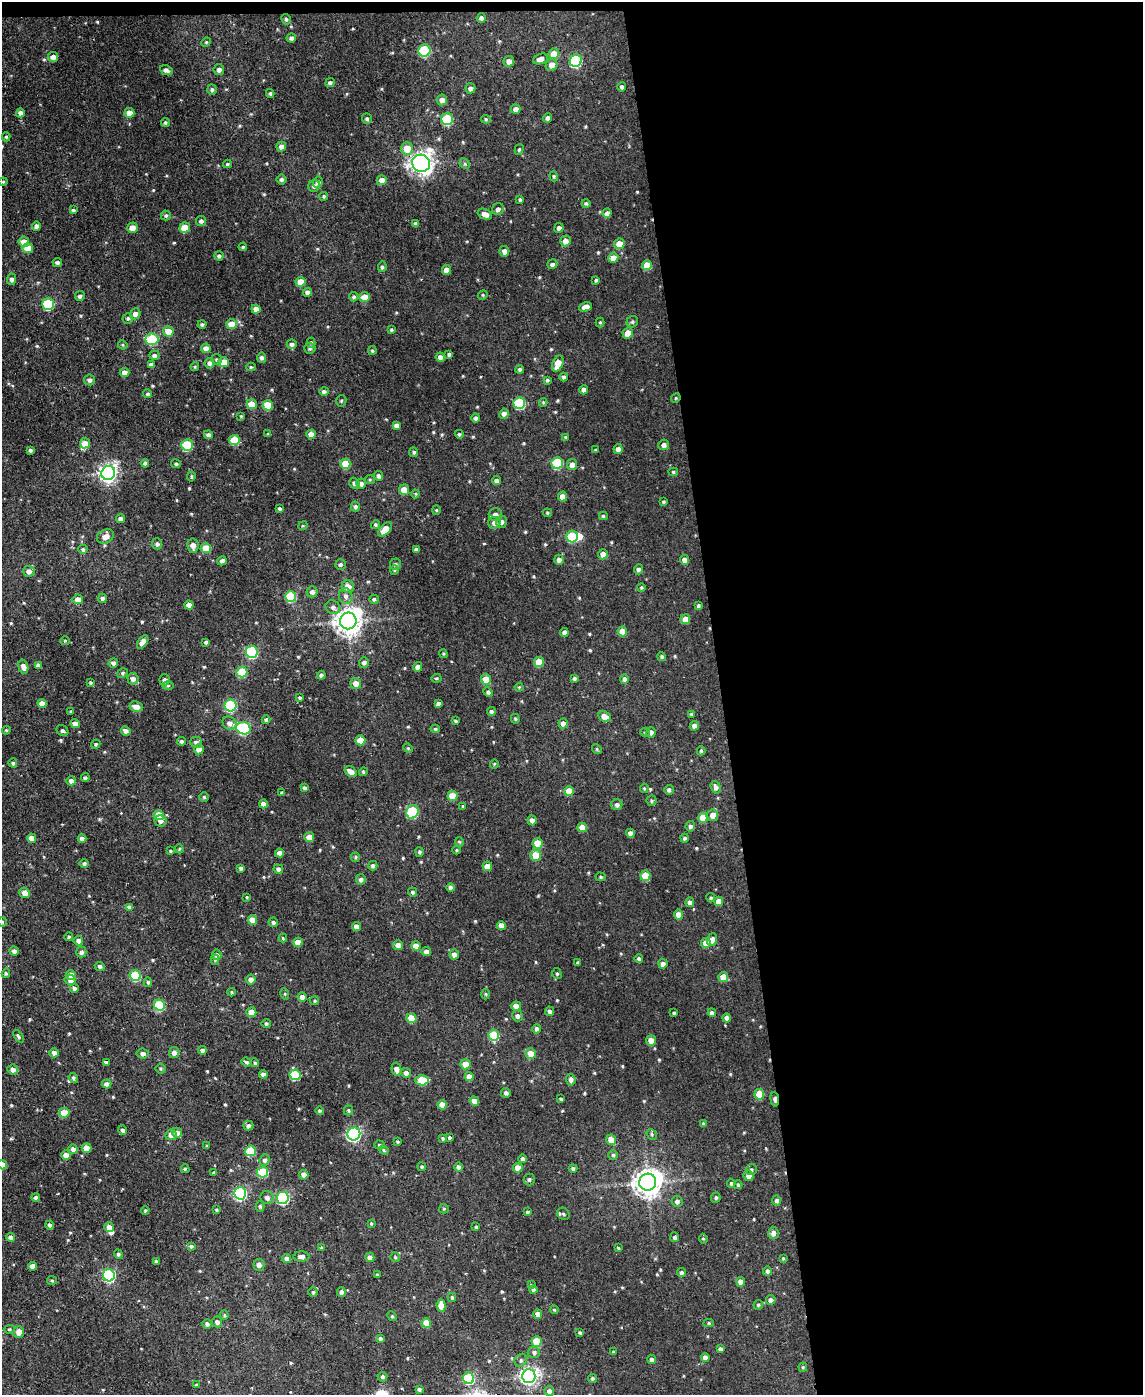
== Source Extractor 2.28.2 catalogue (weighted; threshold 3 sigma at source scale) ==
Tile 4 of 4 x 3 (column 4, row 1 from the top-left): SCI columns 3423-4563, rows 2912-4304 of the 4589 x 4550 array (HDU 1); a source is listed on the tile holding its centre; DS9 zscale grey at full resolution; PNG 1145 x 1397 px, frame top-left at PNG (2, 2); each listed source drawn as its Kron ellipse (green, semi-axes under 4 px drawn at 4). Shown black and unused: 37% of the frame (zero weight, under 2 of 3 exposures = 2% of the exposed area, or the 3 px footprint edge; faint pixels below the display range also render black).
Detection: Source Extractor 2.28.2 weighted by HDU 2 'WHT'; one run over the whole footprint, this tile lists its part. Background 0.00839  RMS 0.005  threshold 0.0223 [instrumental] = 3 sigma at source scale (4.5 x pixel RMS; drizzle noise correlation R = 1.50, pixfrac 1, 0.05/0.05 arcsec/px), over >= 5 px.
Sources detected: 592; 1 inside a brighter object's white glare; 1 cosmic-ray / hot-pixel residue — neither listed nor drawn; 2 inside a brighter listed object's ellipse — not listed separately; of the other 588, all 500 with FLUX_AUTO >= 0.506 (the completeness limit of this list) listed and drawn (88 fainter detections not listed), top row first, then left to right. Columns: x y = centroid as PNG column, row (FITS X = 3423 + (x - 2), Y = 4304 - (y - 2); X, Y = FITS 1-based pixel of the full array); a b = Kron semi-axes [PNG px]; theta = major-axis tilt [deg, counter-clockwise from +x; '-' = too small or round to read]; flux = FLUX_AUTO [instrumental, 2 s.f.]
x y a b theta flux
481 18 5 4 - 1.3
286 19 5 4 - 0.88
291 38 4 4 - 1.6
206 42 5 4 - 0.57
424 51 6 6 - 33
554 54 5 5 - 6.1
53 57 5 5 - 2.9
540 59 8 5 20 2.7
509 61 5 5 - 2.6
576 61 6 6 - 52
552 65 6 5 - 3
166 70 6 4 -26 1.5
219 70 5 5 - 1.7
330 83 5 4 - 1.1
622 87 5 4 - 1.1
470 88 5 5 - 1.6
212 90 5 4 - 1
270 93 4 3 - 0.71
442 100 5 5 - 2.8
516 109 5 5 - 2.2
20 113 4 4 - 1.6
129 113 5 5 - 4.5
548 118 5 4 - 1.6
367 119 5 5 - 0.96
447 119 6 6 - 29
486 119 5 4 - 0.57
165 122 5 4 - 0.82
6 137 4 4 - 0.63
281 147 5 5 - 2.3
407 149 6 6 - 8.2
519 150 5 4 - 0.82
421 163 9 8 - 360
227 164 4 3 - 0.67
465 164 6 4 -46 0.68
554 176 5 4 - 0.64
281 179 5 5 - 1.2
382 180 5 5 - 3.4
3 182 4 4 - 0.54
318 182 5 5 - 1.4
314 186 6 5 - 1.3
324 196 4 4 - 0.64
520 199 4 3 - 0.8
586 203 4 4 - 0.83
498 209 6 5 - 1.6
73 210 4 4 - 0.87
607 213 5 4 - 2.6
485 214 7 5 -24 2.8
166 215 5 5 - 0.91
201 221 5 5 - 1.4
416 224 4 4 - 1.8
36 226 5 4 - 1.2
132 228 5 5 - 4.4
185 228 5 5 - 9.5
559 228 5 4 - 1.7
565 241 5 5 - 2.5
24 242 5 5 - 4.4
619 244 5 5 - 5.7
243 247 4 4 - 0.81
28 248 5 5 - 8.6
504 251 5 5 - 2.3
219 256 4 4 - 1
613 258 5 5 - 3.9
57 263 5 4 - 1.2
552 264 5 4 - 1.3
647 265 5 5 - 5.9
382 267 5 4 - 0.92
447 270 5 4 - 3.3
12 279 6 4 89 1.5
596 280 4 3 - 0.73
300 282 5 5 - 5.1
308 292 4 4 - 2
483 295 5 4 - 0.65
80 296 5 5 - 1.3
354 297 4 4 - 0.96
365 297 5 5 - 5.2
48 304 6 6 - 33
586 307 6 4 20 4.3
256 309 4 4 - 3.4
135 314 5 5 - 2.2
128 318 5 5 - 1
600 322 5 4 - 0.59
632 322 6 5 - 0.89
202 324 4 4 - 0.86
231 324 5 5 - 7.2
391 330 4 3 - 0.66
168 331 5 5 - 6.8
628 333 5 5 - 4.9
152 339 6 5 - 23
311 343 5 4 - 0.65
292 344 5 5 - 1.7
123 345 5 4 - 0.53
206 348 5 5 - 3.2
310 348 5 5 - 1
372 351 4 3 - 0.68
449 354 4 4 - 0.9
154 355 5 4 - 1.4
440 357 4 4 - 1.9
262 358 5 4 - 1.3
216 359 5 5 - 0.77
224 362 5 5 - 7.9
209 363 5 5 - 1.5
558 364 8 5 67 6.6
151 365 4 4 - 1.6
195 367 4 3 - 0.54
251 367 5 4 - 0.67
520 369 4 4 - 0.87
124 373 5 4 - 3.6
564 377 4 4 - 1.1
89 380 5 5 - 1.6
547 380 4 4 - 0.81
584 390 4 4 - 2.2
324 391 5 4 - 1
148 394 4 4 - 0.78
676 398 5 4 - 0.62
341 401 6 5 - 0.71
543 402 4 4 - 0.53
519 403 6 5 - 33
252 404 5 5 - 6
268 405 5 5 - 10
504 414 5 4 - 2.6
241 416 4 4 - 0.53
476 418 4 4 - 1.3
396 425 4 4 - 2
268 434 4 4 - 0.54
311 434 5 4 - 4.9
459 434 4 4 - 0.77
208 435 4 4 - 1.5
565 437 3 3 - 0.51
234 440 5 5 - 13
85 443 5 5 - 4.1
187 445 6 5 - 27
664 445 5 5 - 2
618 449 5 4 - 2.4
30 450 4 4 - 0.96
595 450 3 3 - 0.55
414 452 5 4 - 0.88
145 463 4 4 - 1
557 463 6 5 - 28
176 464 5 4 - 0.81
345 464 5 5 - 10
572 465 5 5 - 2.6
673 472 5 4 - 0.68
108 473 7 7 - 210
191 476 5 4 - 0.64
378 476 5 4 - 1.2
370 480 5 4 - 0.58
496 481 4 4 - 1.5
354 483 5 5 - 1.5
361 484 5 5 - 1.8
404 490 5 5 - 5.1
415 494 4 4 - 0.52
562 497 5 4 - 4.2
663 502 4 4 - 0.72
355 507 5 4 - 1.2
280 508 4 3 - 0.94
436 510 4 4 - 0.58
547 513 4 4 - 0.68
495 514 6 6 - 2.1
603 516 4 4 - 0.72
121 519 4 4 - 1.7
501 522 6 5 - 1.7
494 523 6 6 - 2.1
375 525 4 4 - 0.85
303 526 4 3 - 0.52
385 529 8 5 49 6.1
105 536 9 6 25 3.6
572 536 6 5 - 22
157 544 5 5 - 1.5
193 545 7 5 -79 3
206 548 5 5 - 8.7
83 549 4 4 - 1
416 549 4 4 - 1.5
603 554 5 4 - 3
559 560 5 5 - 2.1
684 560 5 4 - 2.4
222 561 5 4 - 1.5
340 564 5 5 - 1.1
395 564 6 5 - 1.1
638 569 5 4 - 1.4
394 570 4 4 - 0.53
29 571 6 5 - 2.4
348 586 6 6 - 3.8
641 587 4 4 - 0.6
312 592 5 5 - 1.8
346 596 8 6 -74 2
291 597 5 5 - 23
103 598 5 4 - 1.5
78 599 5 5 - 4.1
374 599 5 4 - 0.94
189 605 4 4 - 3.8
698 606 4 3 - 0.83
333 607 7 6 - 1.6
685 619 5 5 - 3.6
348 621 8 8 - 510
622 631 5 4 - 5.6
564 632 4 4 - 1.9
65 641 5 4 - 0.53
143 642 8 4 55 3.7
206 642 4 3 - 0.89
252 652 6 6 - 46
443 654 4 3 - 0.52
662 657 4 4 - 0.9
364 662 5 5 - 1.6
539 662 5 5 - 8.7
113 663 4 4 - 1.7
38 665 4 4 - 1.5
23 667 7 4 -74 2.7
418 667 5 4 - 2.9
242 672 5 5 - 19
122 673 5 4 - 0.82
321 675 4 4 - 1.2
436 678 5 4 - 0.59
574 678 4 4 - 1.1
133 679 6 5 - 2.3
486 679 5 5 - 6.7
624 679 5 4 - 1.5
165 680 5 5 - 1.7
90 682 3 3 - 0.61
356 683 5 5 - 3.5
168 685 6 4 1 0.67
519 687 4 4 - 0.53
488 692 5 4 - 1
300 698 4 3 - 0.75
42 703 4 4 - 3.7
438 704 4 4 - 1.2
231 705 6 6 - 46
136 707 7 5 -10 3.3
71 711 3 3 - 0.59
491 711 4 4 - 0.97
691 714 4 4 - 0.63
605 717 6 5 - 4.3
515 719 5 4 - 0.64
266 720 4 4 - 1.2
455 721 4 3 - 0.8
229 723 7 6 - 2.1
563 723 5 4 - 2.7
75 724 4 4 - 3.9
694 726 5 4 - 2
243 728 7 6 - 60
435 729 4 4 - 0.73
6 730 4 4 - 0.59
62 731 6 5 - 1.2
126 731 5 4 - 2.2
645 732 5 4 - 0.61
651 732 5 4 - 1.9
360 740 5 5 - 7.6
182 741 4 4 - 1.1
196 742 6 5 - 1.5
96 744 5 4 - 0.86
408 748 5 4 - 0.58
199 749 5 5 - 3.1
597 749 5 4 - 0.66
701 751 4 4 - 0.72
13 763 4 4 - 0.78
494 764 4 4 - 0.57
351 772 7 4 -34 3.4
363 772 4 4 - 0.85
85 778 4 4 - 0.94
71 781 4 4 - 2.1
716 787 6 4 -72 1.7
305 788 4 3 - 1.2
644 788 5 4 - 0.6
669 790 5 4 - 1.3
569 791 5 5 - 7.7
282 793 4 4 - 0.66
452 796 5 5 - 10
204 797 5 5 - 0.65
651 801 5 5 - 0.77
263 804 4 4 - 3.3
617 805 5 5 - 1.5
463 806 4 4 - 0.53
412 812 7 6 - 34
159 815 5 5 - 10
713 815 6 5 - 3.1
703 818 5 4 - 6.8
532 820 5 4 - 2.3
161 821 6 5 - 2
690 826 5 4 - 1.2
582 827 5 4 - 5.2
630 833 4 4 - 3
309 837 5 5 - 4.8
32 838 4 4 - 3.3
684 838 4 4 - 0.94
82 839 4 4 - 2.5
459 842 5 4 - 0.59
538 843 5 5 - 10
179 849 4 3 - 0.57
457 850 4 4 - 0.56
170 851 4 3 - 0.61
420 852 5 4 - 0.92
279 853 4 4 - 2.5
536 855 5 5 - 8.3
355 857 5 4 - 0.61
84 863 5 4 - 1
373 866 5 4 - 1.3
487 866 5 4 - 4.1
241 868 4 3 - 1.2
278 869 5 4 - 1.6
645 876 5 5 - 12
601 877 5 4 - 0.73
361 879 5 5 - 1.7
450 888 4 4 - 1.5
413 892 4 4 - 0.9
25 893 5 5 - 3.2
247 897 3 3 - 0.53
711 898 4 4 - 0.69
719 901 5 4 - 4.6
690 902 5 4 - 1.8
130 907 4 4 - 1.9
679 915 5 4 - 4.5
252 920 5 4 - 5
2 922 5 3 - 0.53
273 922 5 5 - 1.3
501 925 4 4 - 3.3
357 927 4 4 - 2.9
69 937 4 4 - 0.83
283 938 4 4 - 0.66
712 940 6 5 - 2.6
78 941 5 4 - 1.8
298 942 4 4 - 5
706 943 5 5 - 4.7
398 945 5 5 - 2.4
416 946 5 4 - 4.9
14 951 5 4 - 1.6
81 952 5 5 - 1.5
426 952 5 4 - 2.2
454 954 5 4 - 2.3
217 955 5 5 - 1.8
639 959 4 4 - 1.3
215 960 5 4 - 0.82
577 963 3 3 - 0.71
663 964 4 4 - 2.4
100 966 5 4 - 1.3
6 973 5 4 - 0.72
557 974 5 4 - 0.69
71 975 5 5 - 3.8
135 976 5 5 - 23
723 977 5 5 - 7.2
251 979 5 4 - 2.7
70 980 5 5 - 2.7
148 982 5 4 - 0.73
74 988 4 4 - 1.5
232 992 4 4 - 0.58
285 994 6 3 -73 0.53
486 994 5 3 - 0.51
302 997 4 4 - 2.3
315 1001 4 4 - 0.64
159 1005 5 5 - 24
516 1006 5 4 - 4.9
549 1011 5 4 - 1.1
251 1012 5 5 - 4.8
674 1013 3 3 - 0.69
712 1013 4 4 - 1.7
517 1016 5 5 - 1.7
411 1018 5 5 - 9.1
726 1018 4 4 - 1.9
266 1023 5 4 - 0.85
537 1029 5 4 - 1.5
494 1035 5 5 - 22
18 1036 7 4 -52 0.82
651 1040 5 5 - 4.1
202 1050 4 4 - 1.9
54 1053 5 4 - 2.1
143 1053 6 5 - 1.8
174 1053 5 5 - 2.1
531 1054 5 5 - 6
106 1062 4 3 - 1.2
246 1062 5 4 - 0.87
255 1063 4 4 - 0.86
465 1064 5 5 - 6.1
160 1068 5 5 - 0.63
396 1069 7 5 -78 3.1
13 1070 5 5 - 2.2
406 1073 5 5 - 1.8
263 1074 4 4 - 2
295 1075 5 5 - 23
469 1077 4 4 - 4.3
73 1078 5 4 - 0.91
422 1080 6 5 - 16
571 1080 6 5 - 1.8
107 1084 5 4 - 2.1
506 1093 5 5 - 1.2
759 1094 5 5 - 11
561 1099 3 3 - 0.59
775 1099 7 3 -83 3.9
474 1101 5 4 - 3
442 1105 5 4 - 5.6
349 1110 5 4 - 0.81
320 1111 4 4 - 0.76
64 1113 5 5 - 8.6
703 1123 4 3 - 0.58
248 1126 5 5 - 1.3
123 1130 5 4 - 1.2
177 1133 5 5 - 2.8
354 1134 6 6 - 87
652 1134 5 4 - 0.75
171 1135 6 5 - 2.7
449 1137 3 3 - 1.7
443 1138 4 3 - 0.75
611 1140 5 5 - 5.1
397 1141 3 3 - 0.51
380 1145 5 4 - 0.68
207 1146 3 3 - 0.56
86 1148 5 4 - 6
73 1149 5 4 - 2.1
384 1150 5 4 - 0.55
251 1151 5 5 - 19
66 1155 5 4 - 3.7
613 1155 5 5 - 0.77
523 1159 4 4 - 1.2
265 1160 6 5 - 1.5
2 1165 5 4 - 3.7
422 1167 4 4 - 0.78
459 1167 4 4 - 1.6
518 1168 5 5 - 5.1
573 1168 4 4 - 1.2
185 1169 4 4 - 0.67
751 1170 5 5 - 0.97
214 1172 4 3 - 0.55
263 1172 5 5 - 22
304 1175 5 4 - 2.6
748 1176 5 5 - 2.7
529 1179 6 5 - 1.1
648 1182 8 8 - 550
731 1183 4 3 - 0.73
738 1185 4 3 - 0.57
240 1193 6 6 - 70
267 1197 7 6 - 2
36 1198 4 4 - 1.3
283 1198 6 6 - 61
716 1198 5 4 - 0.86
777 1200 5 4 - 1.5
677 1201 5 5 - 1.7
260 1206 5 4 - 0.83
444 1209 5 4 - 0.56
145 1210 4 3 - 0.63
216 1210 3 3 - 0.64
527 1212 4 3 - 0.79
563 1214 7 5 -45 1
371 1223 4 3 - 0.6
50 1225 4 4 - 1.4
109 1227 5 4 - 3.5
476 1227 3 3 - 0.63
773 1233 6 5 - 2.4
11 1237 4 4 - 1.7
675 1237 5 4 - 1
703 1239 5 4 - 0.66
191 1246 4 4 - 0.88
321 1248 4 4 - 0.79
618 1248 4 3 - 0.56
118 1254 5 4 - 0.95
301 1257 8 5 -1 2
370 1257 4 4 - 2.4
395 1257 5 5 - 0.75
287 1258 4 4 - 2.4
783 1258 4 3 - 0.55
156 1262 4 3 - 1.1
259 1265 6 5 - 2.1
33 1266 4 4 - 3
768 1271 4 4 - 1.5
681 1273 4 4 - 1.2
377 1274 3 3 - 0.57
109 1275 6 6 - 65
52 1280 5 4 - 0.64
741 1282 5 4 - 3.1
531 1285 4 3 - 0.68
533 1289 4 4 - 1
313 1292 4 4 - 0.72
341 1292 5 4 - 1.6
452 1297 4 4 - 0.81
771 1300 5 5 - 2
441 1305 6 4 -84 4.7
758 1305 5 4 - 0.84
554 1310 4 3 - 0.52
538 1314 4 4 - 2.6
224 1315 4 4 - 0.64
392 1316 5 4 - 0.66
217 1322 5 5 - 1.7
426 1323 5 4 - 8
709 1323 5 4 - 0.68
207 1324 5 4 - 1.6
10 1329 5 4 - 0.61
19 1332 6 5 - 3.3
580 1333 4 3 - 0.8
380 1339 4 3 - 1.3
537 1342 5 5 - 16
720 1349 4 4 - 1.5
534 1352 6 5 - 1.4
613 1352 3 3 - 0.58
705 1358 4 4 - 2.3
652 1359 4 4 - 1.6
521 1360 6 6 - 1.2
803 1367 4 4 - 0.55
529 1376 7 7 - 190
382 1377 5 5 - 1.1
469 1378 6 5 - 35
592 1378 4 4 - 0.83
196 1385 4 3 - 0.6
419 1389 4 3 - 1.1
549 1391 5 5 - 1.8
Overlapping masked pixels (flux is a lower limit): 2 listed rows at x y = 676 398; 775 1099
Isophote crosses this tile's border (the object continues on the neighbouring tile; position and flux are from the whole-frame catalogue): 2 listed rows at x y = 2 922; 2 1165